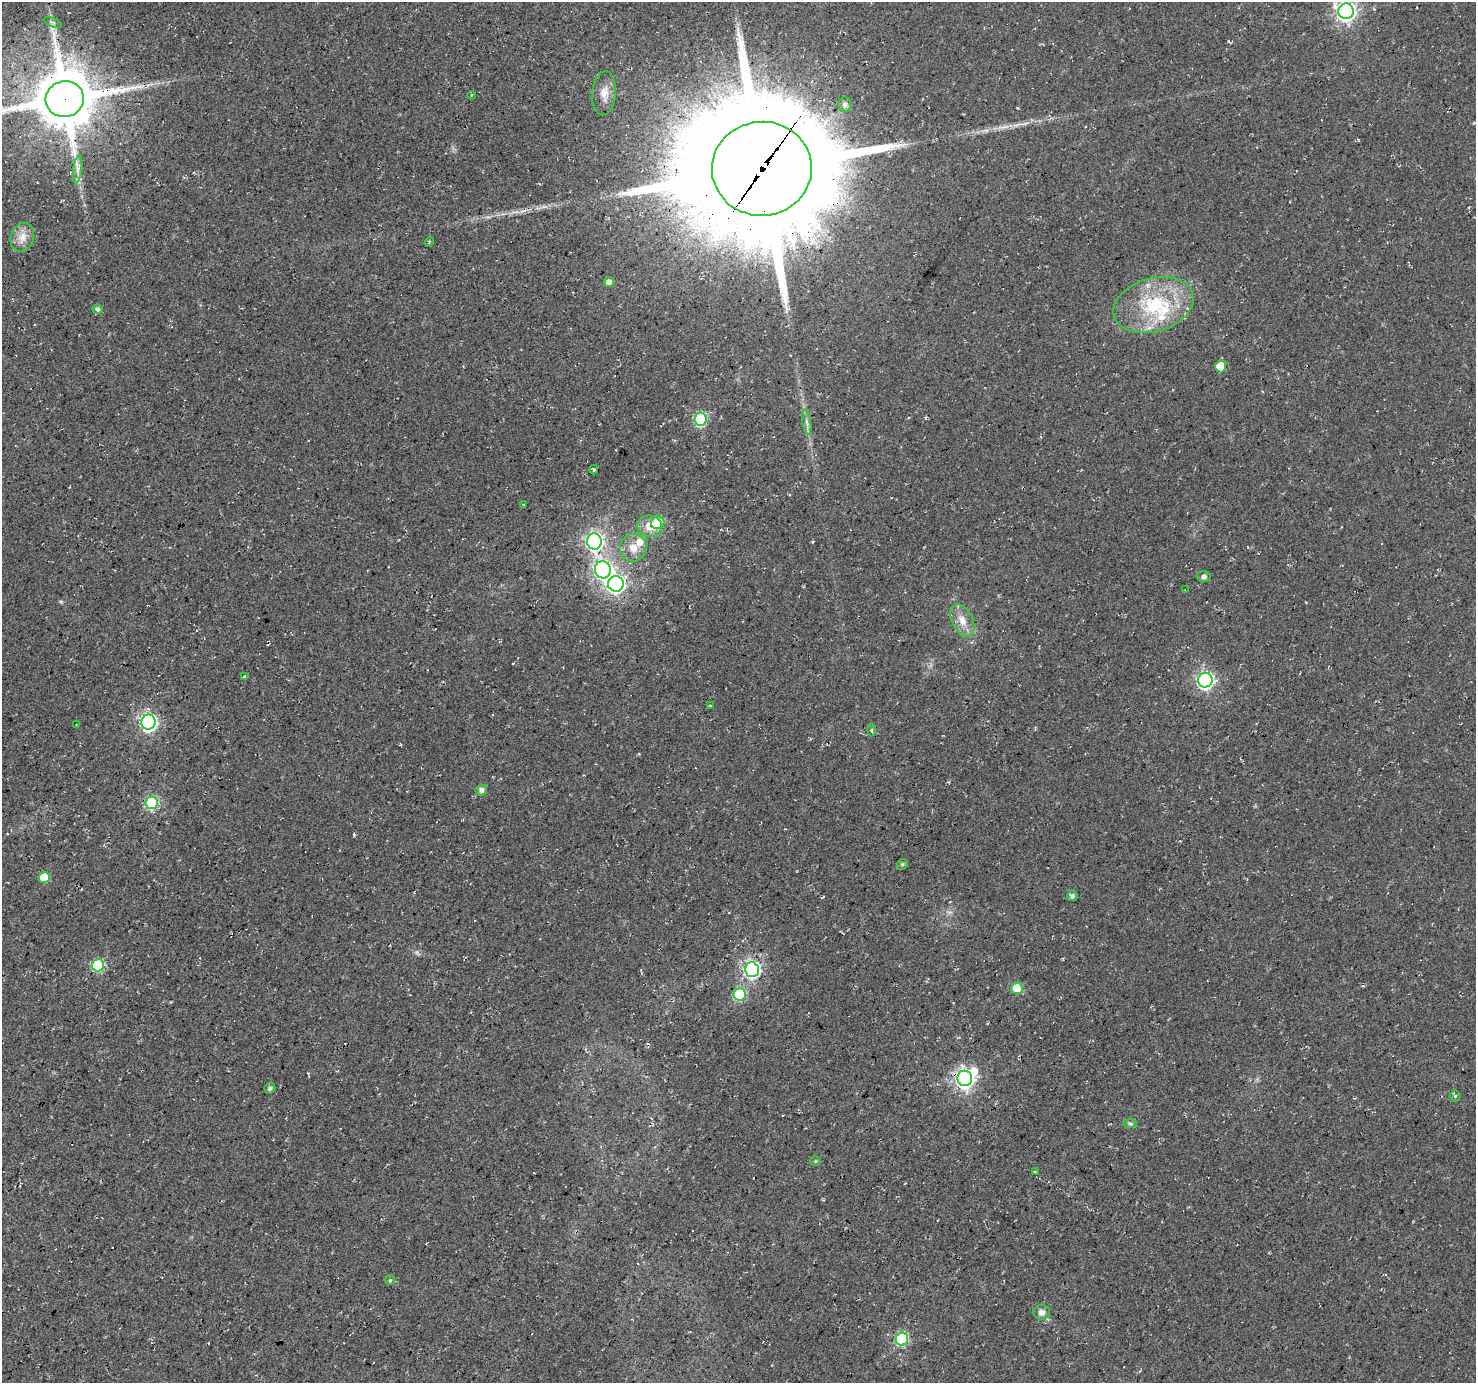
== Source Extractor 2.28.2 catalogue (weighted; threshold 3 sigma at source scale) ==
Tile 7 of 4 x 4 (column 3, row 2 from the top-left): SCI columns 2954-4427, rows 3016-4396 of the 5900 x 5964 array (HDU 1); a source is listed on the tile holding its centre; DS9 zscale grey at full resolution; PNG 1478 x 1385 px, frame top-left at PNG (2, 2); each listed source drawn as its Kron ellipse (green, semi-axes under 4 px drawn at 4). Shown black and unused: <1% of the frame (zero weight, under 3 of 4 exposures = <1% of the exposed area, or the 3 px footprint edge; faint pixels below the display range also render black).
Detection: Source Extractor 2.28.2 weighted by HDU 2 'WHT'; one run over the whole footprint, this tile lists its part. Background 0.0119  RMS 0.0054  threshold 0.0245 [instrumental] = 3 sigma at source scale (4.5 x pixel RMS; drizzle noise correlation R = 1.50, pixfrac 1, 0.0396/0.0396 arcsec/px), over >= 5 px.
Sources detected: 56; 1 inside a brighter object's white glare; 2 cosmic-ray / hot-pixel residue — neither listed nor drawn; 2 inside a brighter listed object's ellipse — not listed separately; the other 51 listed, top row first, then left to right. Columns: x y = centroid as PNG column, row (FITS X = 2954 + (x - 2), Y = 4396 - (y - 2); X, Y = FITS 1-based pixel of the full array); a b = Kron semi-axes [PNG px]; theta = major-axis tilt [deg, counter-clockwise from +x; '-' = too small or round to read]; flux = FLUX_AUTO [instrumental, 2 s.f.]
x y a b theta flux
1346 11 8 7 - 270
53 22 9 3 -21 0.92
604 93 22 11 86 6.5
472 95 4 2 - 0.54
65 99 19 18 - 3700
845 104 7 6 - 2.4
78 169 14 4 83 2.8
762 169 50 47 5 19000
22 237 14 11 69 5.9
429 242 5 3 - 0.54
609 282 5 5 - 3.2
1154 305 41 26 16 43
98 309 5 5 - 1.5
1220 366 6 5 - 13
701 419 6 6 - 54
807 422 13 4 -80 2
594 470 5 3 - 0.73
524 505 3 2 - 0.69
658 523 7 6 - 21
650 526 12 10 -16 6.9
594 541 8 7 - 180
633 548 14 13 - 6.8
603 570 8 8 - 160
1204 577 7 5 0 1.9
616 584 8 8 - 170
1186 589 3 2 - 0.57
962 620 17 10 -63 6.7
245 677 3 3 - 11
1205 680 7 7 - 140
710 705 3 2 - 0.41
148 722 7 7 - 150
76 725 3 2 - 0.36
872 730 6 4 89 0.87
481 790 6 5 - 2.4
152 803 6 6 - 53
902 864 6 5 - 0.88
44 877 5 5 - 14
1072 896 5 5 - 1.8
98 965 6 6 - 52
752 970 7 7 - 150
1017 988 5 5 - 17
740 994 6 6 - 43
965 1078 8 7 - 240
270 1088 5 5 - 1.6
1455 1096 5 5 - 0.94
1130 1124 7 4 -2 0.98
815 1161 5 5 - 0.77
1035 1172 4 3 - 0.63
390 1280 5 5 - 0.84
1042 1312 8 7 - 2.5
902 1339 6 6 - 57
Overlapping masked pixels (flux is a lower limit): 8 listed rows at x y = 65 99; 762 169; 650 526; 616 584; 1186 589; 152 803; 752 970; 965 1078
Isophote crosses this tile's border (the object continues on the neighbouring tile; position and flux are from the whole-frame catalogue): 2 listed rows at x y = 1346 11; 65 99